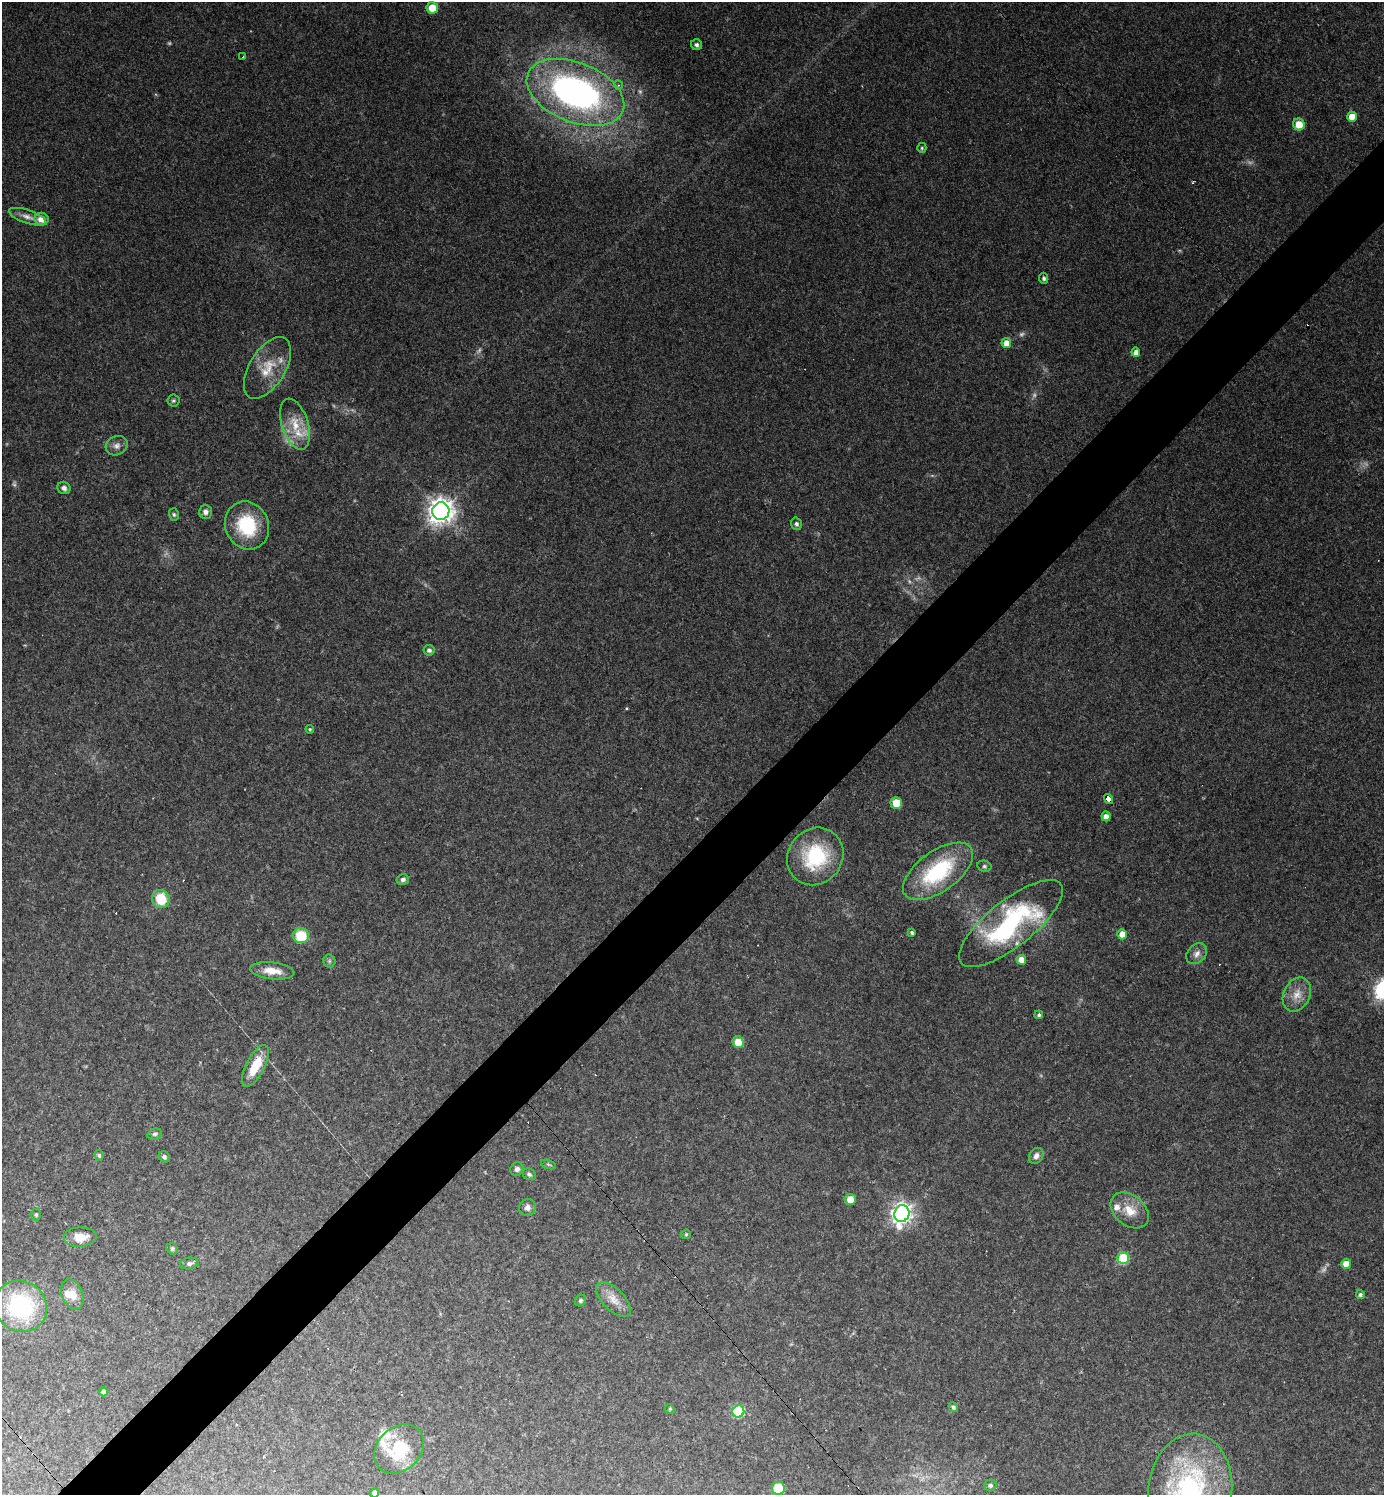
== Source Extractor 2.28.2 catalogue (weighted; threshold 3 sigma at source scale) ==
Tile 7 of 4 x 4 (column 3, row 2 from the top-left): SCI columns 2916-4297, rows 2988-4480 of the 5973 x 5974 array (HDU 1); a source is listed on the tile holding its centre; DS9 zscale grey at full resolution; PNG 1386 x 1497 px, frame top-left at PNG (2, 2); each listed source drawn as its Kron ellipse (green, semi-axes under 4 px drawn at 4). Shown black and unused: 5% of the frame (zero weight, under 2 of 3 exposures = <1% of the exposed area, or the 3 px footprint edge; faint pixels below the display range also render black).
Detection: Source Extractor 2.28.2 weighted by HDU 2 'WHT'; one run over the whole footprint, this tile lists its part. Background 0.151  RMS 0.01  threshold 0.0459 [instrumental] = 3 sigma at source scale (4.5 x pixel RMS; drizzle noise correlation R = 1.50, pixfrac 1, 0.05/0.05 arcsec/px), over >= 5 px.
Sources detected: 94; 9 too faint to see at this stretch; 4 cosmic-ray / hot-pixel residue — neither listed nor drawn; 4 inside a brighter listed object's ellipse — not listed separately; the other 77 listed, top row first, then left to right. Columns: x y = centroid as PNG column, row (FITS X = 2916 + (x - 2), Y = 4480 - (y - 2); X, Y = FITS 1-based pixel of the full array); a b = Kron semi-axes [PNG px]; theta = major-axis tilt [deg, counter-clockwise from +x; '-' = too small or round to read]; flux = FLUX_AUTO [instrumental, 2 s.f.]
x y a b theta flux
432 8 6 5 - 19
696 45 5 5 - 2.7
243 57 4 2 - 0.95
618 85 4 3 - 0.89
575 92 51 29 -22 350
1352 117 5 5 - 15
1299 124 6 5 - 17
922 148 5 4 - 1.3
27 217 19 6 -19 7.6
42 219 7 6 - 12
1044 278 5 4 - 2.1
1006 343 5 4 - 11
1136 352 5 4 - 5.6
267 368 34 18 58 29
173 401 6 6 - 1.8
295 424 26 13 -72 24
117 446 11 9 27 5.9
64 488 7 6 - 3.3
441 511 9 8 - 940
206 512 7 6 - 4
174 515 6 5 - 1.8
796 524 6 5 - 2.2
247 525 24 21 -66 55
429 650 5 5 - 2.9
310 729 4 4 - 1.2
1109 799 5 4 - 57
896 803 6 5 - 16
1106 816 5 4 - 5.7
815 856 30 27 51 71
984 866 7 5 -13 2
938 871 40 20 36 82
403 879 6 5 - 3.3
161 899 9 8 - 28
1011 924 63 23 38 150
912 933 4 3 - 2.2
1122 934 5 5 - 11
301 936 8 7 - 29
1197 954 12 9 46 6.1
1021 960 5 5 - 13
329 961 6 6 - 2.2
272 971 22 8 -7 15
1297 994 18 13 65 13
1039 1015 4 4 - 2.1
738 1042 6 5 - 18
255 1066 23 9 63 26
155 1134 7 5 16 2.2
99 1155 5 4 - 1.5
1036 1156 8 6 56 4.7
164 1157 6 5 - 2.6
548 1164 8 3 -19 1.4
517 1169 7 6 - 3.7
529 1174 7 5 -27 2.4
850 1199 5 5 - 13
527 1208 8 8 - 4.3
1130 1210 21 15 -39 18
902 1214 8 7 - 510
36 1215 6 5 - 1.5
686 1234 5 4 - 1.1
80 1237 16 9 2 12
172 1249 6 5 - 1.7
1123 1258 6 5 - 67
189 1263 9 6 6 2.9
1346 1264 5 5 - 11
72 1294 16 10 -70 12
1360 1295 4 4 - 2.5
614 1300 22 10 -46 12
580 1301 6 5 - 2
21 1306 27 25 -34 100
104 1392 4 4 - 4.6
953 1407 5 4 - 2.1
670 1409 5 4 - 1.1
738 1412 6 6 - 82
399 1449 27 21 43 44
990 1485 6 5 - 2.5
778 1488 6 6 - 36
1190 1490 57 42 84 170
375 1493 4 4 - 4.5
Overlapping masked pixels (flux is a lower limit): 1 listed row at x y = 1109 799
Isophote crosses this tile's border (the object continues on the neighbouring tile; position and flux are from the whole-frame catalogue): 2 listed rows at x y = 1190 1490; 375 1493